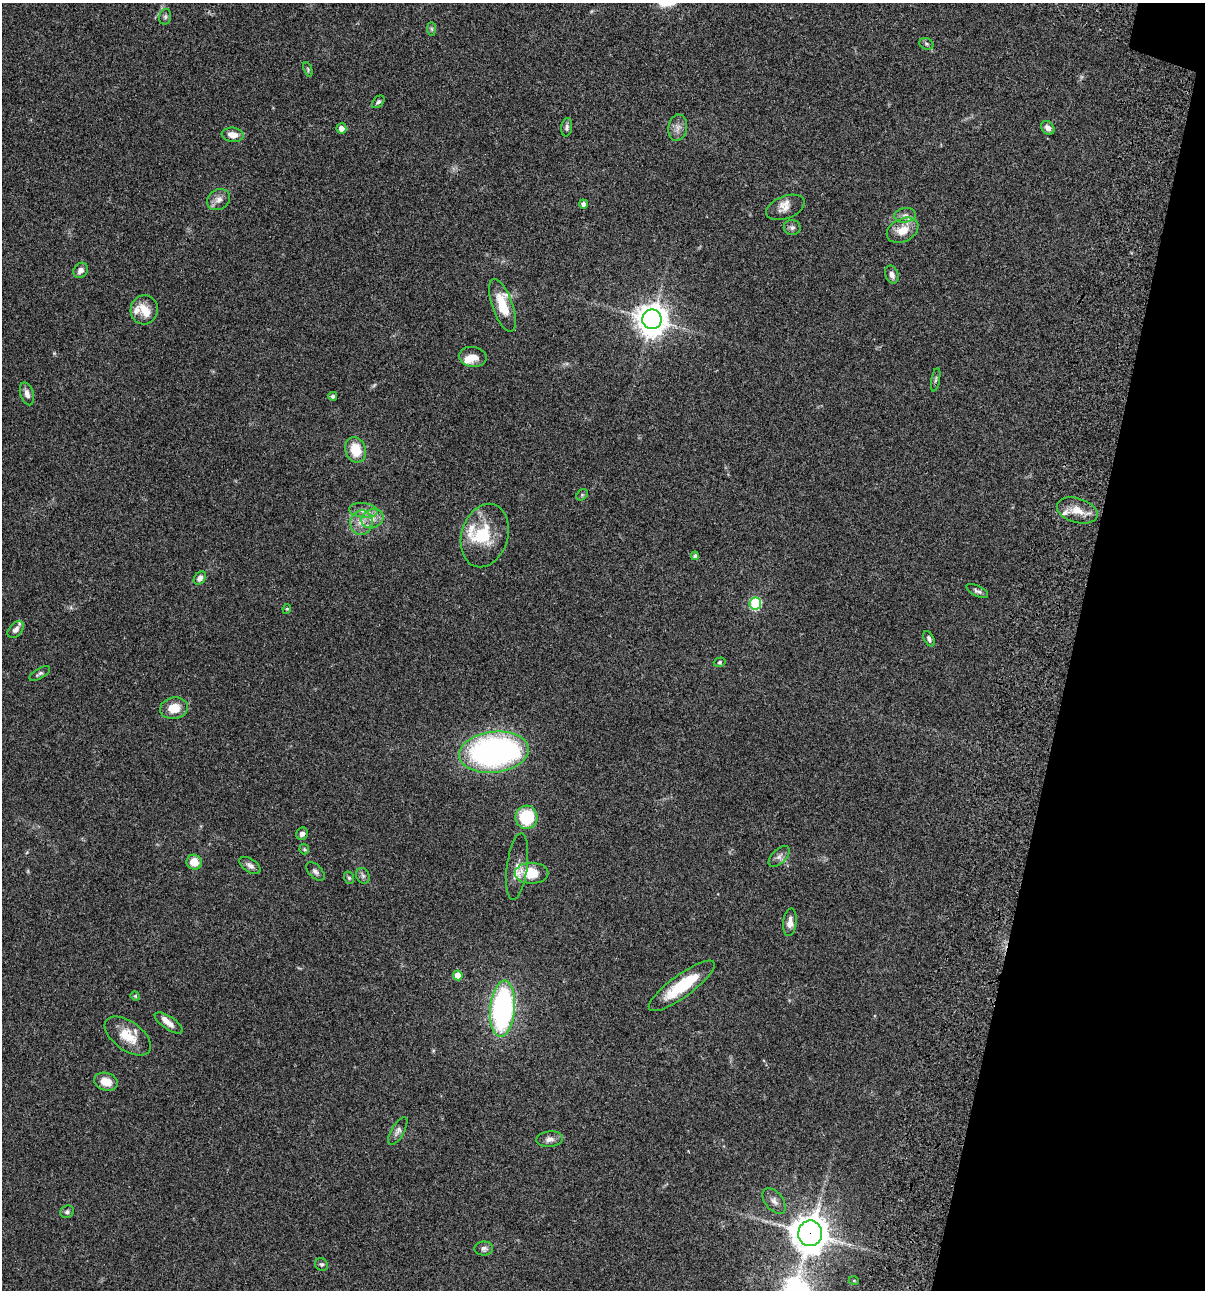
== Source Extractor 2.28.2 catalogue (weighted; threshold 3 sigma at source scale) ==
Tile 8 of 4 x 4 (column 4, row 2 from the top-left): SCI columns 3843-5045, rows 2696-3983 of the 5403 x 5389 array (HDU 1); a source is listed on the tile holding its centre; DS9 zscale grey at full resolution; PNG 1207 x 1292 px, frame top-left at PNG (2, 3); each listed source drawn as its Kron ellipse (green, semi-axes under 4 px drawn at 4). Shown black and unused: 11% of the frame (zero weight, under 3 of 4 exposures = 9% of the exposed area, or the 3 px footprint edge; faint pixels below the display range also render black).
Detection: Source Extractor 2.28.2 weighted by HDU 2 'WHT'; one run over the whole footprint, this tile lists its part. Background 0.0471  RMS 0.0055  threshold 0.0247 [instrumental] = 3 sigma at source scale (4.5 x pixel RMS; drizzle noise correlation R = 1.50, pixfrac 1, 0.05/0.05 arcsec/px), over >= 5 px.
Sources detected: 81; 2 too faint to see at this stretch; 1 inside a brighter object's white glare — neither listed nor drawn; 8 inside a brighter listed object's ellipse — not listed separately; the other 70 listed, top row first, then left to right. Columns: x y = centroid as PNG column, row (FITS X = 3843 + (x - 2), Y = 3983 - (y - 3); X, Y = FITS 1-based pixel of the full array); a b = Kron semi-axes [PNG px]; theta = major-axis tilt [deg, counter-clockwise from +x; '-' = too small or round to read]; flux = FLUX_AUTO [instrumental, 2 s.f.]
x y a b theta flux
165 17 8 6 76 1.1
432 29 7 4 -89 0.89
926 44 7 5 -21 1
308 69 7 3 -69 0.72
378 102 7 5 43 1
567 127 9 5 81 1.5
341 128 5 5 - 3.7
678 128 13 9 80 3.4
1048 128 7 6 - 2.4
233 135 11 7 -7 4.9
219 200 12 10 33 3.5
583 204 4 4 - 2
785 207 20 11 21 4.8
905 215 11 7 8 2.4
792 227 8 7 - 1.7
903 230 16 11 25 8.6
81 270 8 6 50 2.8
892 275 9 6 -67 2.4
502 305 28 10 -70 14
144 310 14 13 - 6.2
652 319 10 9 - 800
473 357 14 10 -8 5.2
936 380 12 3 79 0.99
27 394 12 6 -73 2.7
333 396 4 4 - 1.4
356 450 13 10 -73 12
582 495 6 5 - 0.79
363 510 14 7 -6 3.5
1077 510 21 12 -17 7.7
372 519 11 9 24 4.3
361 522 12 11 - 5.6
485 536 32 23 73 20
695 556 4 4 - 1.5
200 578 7 5 50 2.6
977 591 12 5 -27 1.6
755 603 6 6 - 45
287 609 5 4 - 0.67
16 630 10 6 49 2.3
929 639 8 5 -63 1.4
720 662 6 4 17 0.83
40 673 11 5 29 1.4
174 708 14 11 10 8.5
494 752 35 20 7 170
526 817 11 11 - 26
302 834 6 5 - 2
304 849 5 5 - 0.71
779 857 13 7 46 2.4
194 862 8 7 - 7
250 865 12 6 -34 2.4
517 866 33 10 83 6
315 871 11 6 -45 1.7
531 873 17 10 0 14
363 876 8 6 -62 1.5
349 878 6 5 - 0.85
790 922 14 6 84 3.9
458 975 5 4 - 7.6
682 986 40 11 36 23
135 996 5 4 - 0.65
502 1009 28 12 85 110
169 1023 16 6 -34 4.4
128 1036 26 14 -36 12
106 1082 12 9 -16 6.4
398 1131 16 6 60 2.2
550 1139 13 7 6 2.7
774 1201 15 9 -51 3.2
67 1212 7 6 - 1.3
810 1233 13 12 - 1000
484 1248 9 7 1 1.7
321 1264 7 6 - 1
854 1281 5 3 - 0.49
Overlapping masked pixels (flux is a lower limit): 1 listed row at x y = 810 1233